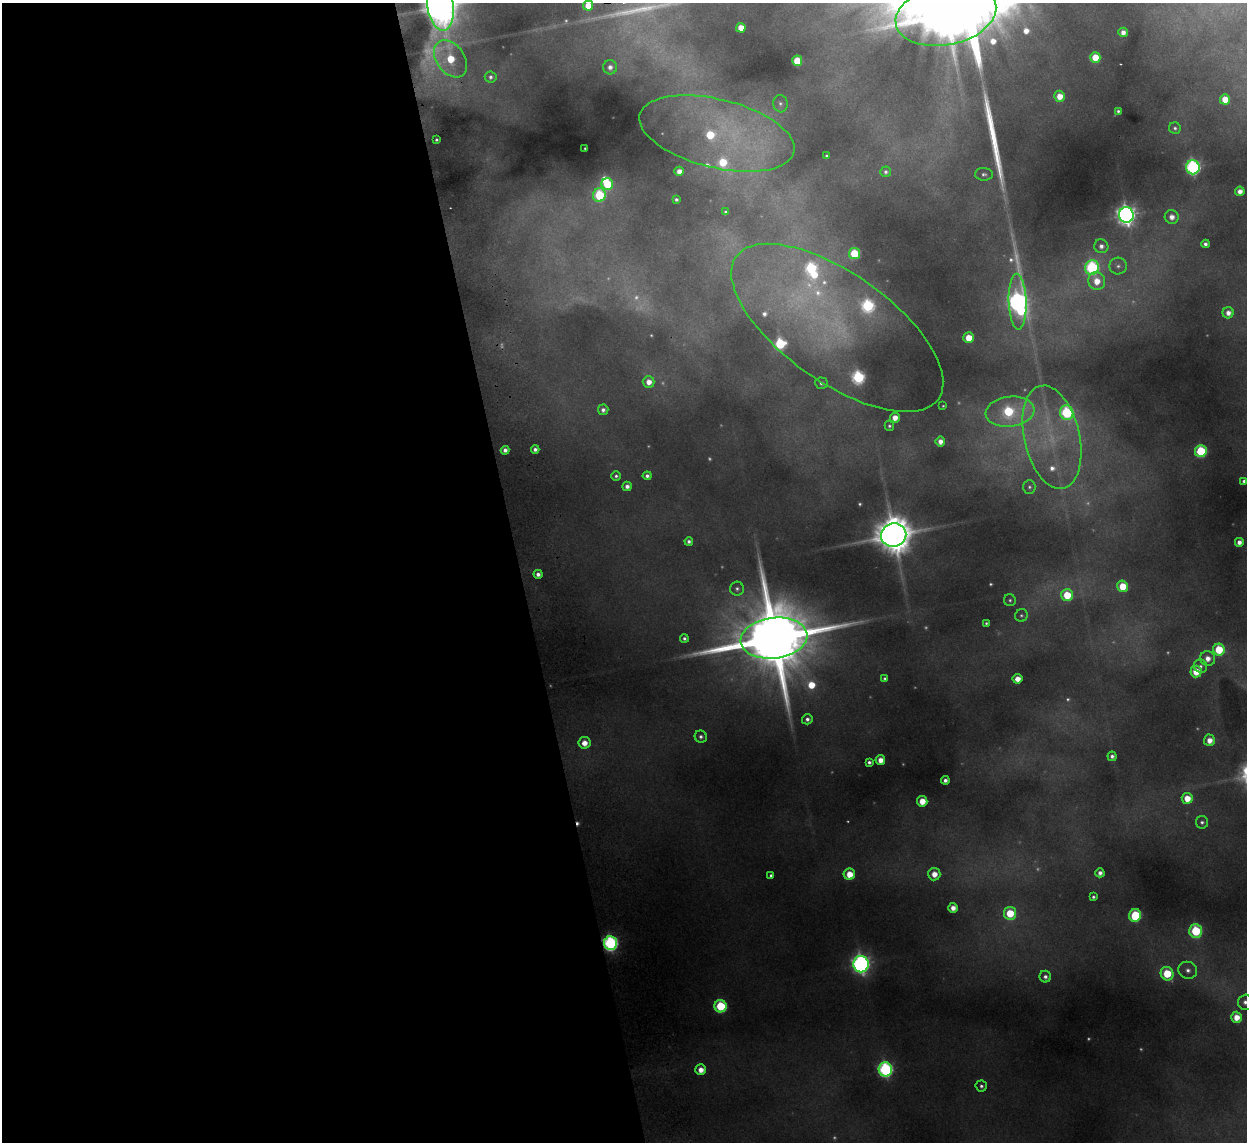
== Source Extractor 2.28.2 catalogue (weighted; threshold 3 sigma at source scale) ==
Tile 9 of 4 x 4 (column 1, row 3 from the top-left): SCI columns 53-1297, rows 1293-2432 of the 5083 x 4981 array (HDU 1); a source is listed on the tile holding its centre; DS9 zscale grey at full resolution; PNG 1249 x 1144 px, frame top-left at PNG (2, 3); each listed source drawn as its Kron ellipse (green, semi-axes under 4 px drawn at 4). Shown black and unused: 42% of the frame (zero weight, under 2 of 3 exposures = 3% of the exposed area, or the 3 px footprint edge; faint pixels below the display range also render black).
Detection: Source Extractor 2.28.2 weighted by HDU 2 'WHT'; one run over the whole footprint, this tile lists its part. Background 0.186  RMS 0.015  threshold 0.0658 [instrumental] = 3 sigma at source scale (4.5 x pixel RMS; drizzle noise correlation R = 1.50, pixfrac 1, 0.05/0.05 arcsec/px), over >= 5 px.
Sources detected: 165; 41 too faint to see at this stretch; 1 inside a brighter object's white glare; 2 cosmic-ray / hot-pixel residue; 2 long thin detections or spike segments (spike, bleed or trail) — neither listed nor drawn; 12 inside a brighter listed object's ellipse — not listed separately; the other 107 listed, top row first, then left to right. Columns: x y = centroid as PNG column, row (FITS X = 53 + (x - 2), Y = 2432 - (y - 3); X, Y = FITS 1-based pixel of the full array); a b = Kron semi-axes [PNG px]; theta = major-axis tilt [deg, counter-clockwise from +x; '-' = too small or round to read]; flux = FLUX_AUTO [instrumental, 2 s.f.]
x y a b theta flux
588 5 5 5 - 31
441 6 25 13 -82 5400
946 15 51 30 11 15000
741 28 5 4 - 31
1123 32 5 4 - 14
1095 57 5 5 - 48
451 59 21 14 -54 82
797 61 5 5 - 80
610 67 7 7 - 11
491 77 6 5 - 6
1059 96 5 5 - 29
1225 99 5 5 - 44
780 104 8 7 - 7
1118 111 4 4 - 4.3
1175 128 6 5 - 5.1
717 134 79 34 -14 400
436 140 3 3 - 3.5
585 148 3 2 - 1.7
827 156 3 3 - 3
1193 167 7 7 - 510
679 171 5 4 - 20
886 172 5 5 - 5.9
984 174 9 6 -2 6.3
607 184 6 6 - 93
1240 191 5 4 - 16
599 195 7 6 - 190
676 200 4 4 - 4.7
726 212 4 3 - 3.9
1126 215 8 7 - 1400
1172 217 7 7 - 17
1205 244 4 4 - 8.2
1101 246 7 7 - 11
854 254 5 5 - 110
1118 266 8 8 - 8.4
1092 267 7 7 - 330
1097 281 9 8 - 35
1018 302 28 9 -88 1000
1228 313 5 5 - 15
837 328 124 54 -35 390
969 338 5 5 - 41
649 382 6 6 - 21
821 383 6 5 - 6.8
943 406 3 3 - 1.9
603 410 5 5 - 8.5
1010 412 24 15 6 190
1067 413 7 6 - 260
895 418 5 5 - 22
889 426 5 4 - 4.1
1052 437 52 28 -77 170
940 441 5 4 - 15
535 449 4 4 - 8.4
505 450 4 4 - 9.1
1201 451 6 6 - 170
616 476 5 5 - 4.9
647 476 4 4 - 7.5
1244 481 4 4 - 5.9
627 486 5 4 - 12
1029 487 7 6 - 5.1
894 535 13 11 12 6800
689 541 4 4 - 7.2
1239 542 4 4 - 14
538 574 4 4 - 10
1122 586 6 5 - 54
737 589 7 7 - 6
1067 595 6 6 - 75
1010 600 6 6 - 4
1021 615 6 6 - 4.2
986 623 3 3 - 3.3
684 638 4 4 - 5.4
774 638 33 20 7 33000
1219 650 6 6 - 82
1208 658 7 7 - 19
1200 666 7 6 - 6.8
1196 671 6 5 - 49
885 679 4 4 - 4
1017 679 5 5 - 22
807 719 5 5 - 7.9
701 737 6 6 - 6.9
1209 740 6 5 - 21
584 743 6 5 - 23
1112 756 5 4 - 7.6
880 760 5 5 - 23
869 762 4 4 - 6.1
945 780 4 4 - 9.5
1187 798 5 5 - 38
922 801 5 5 - 35
1202 822 6 6 - 5.7
1100 873 4 4 - 11
849 874 5 5 - 42
934 874 6 6 - 26
771 875 4 4 - 4.2
1093 897 4 3 - 4.5
953 908 5 5 - 18
1010 913 6 6 - 83
1135 915 6 6 - 140
1196 931 7 6 - 160
610 943 7 6 - 540
861 964 8 7 - 1100
1188 970 9 8 - 13
1167 974 7 6 - 94
1045 977 6 5 - 8.1
1245 1002 7 7 - 9.2
720 1006 6 6 - 160
1236 1017 5 5 - 30
885 1069 7 6 - 520
701 1070 5 5 - 21
981 1086 5 5 - 6
Overlapping masked pixels (flux is a lower limit): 1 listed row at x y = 610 943
Isophote crosses this tile's border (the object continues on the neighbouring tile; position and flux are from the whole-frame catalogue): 5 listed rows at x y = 588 5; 441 6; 946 15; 717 134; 1245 1002